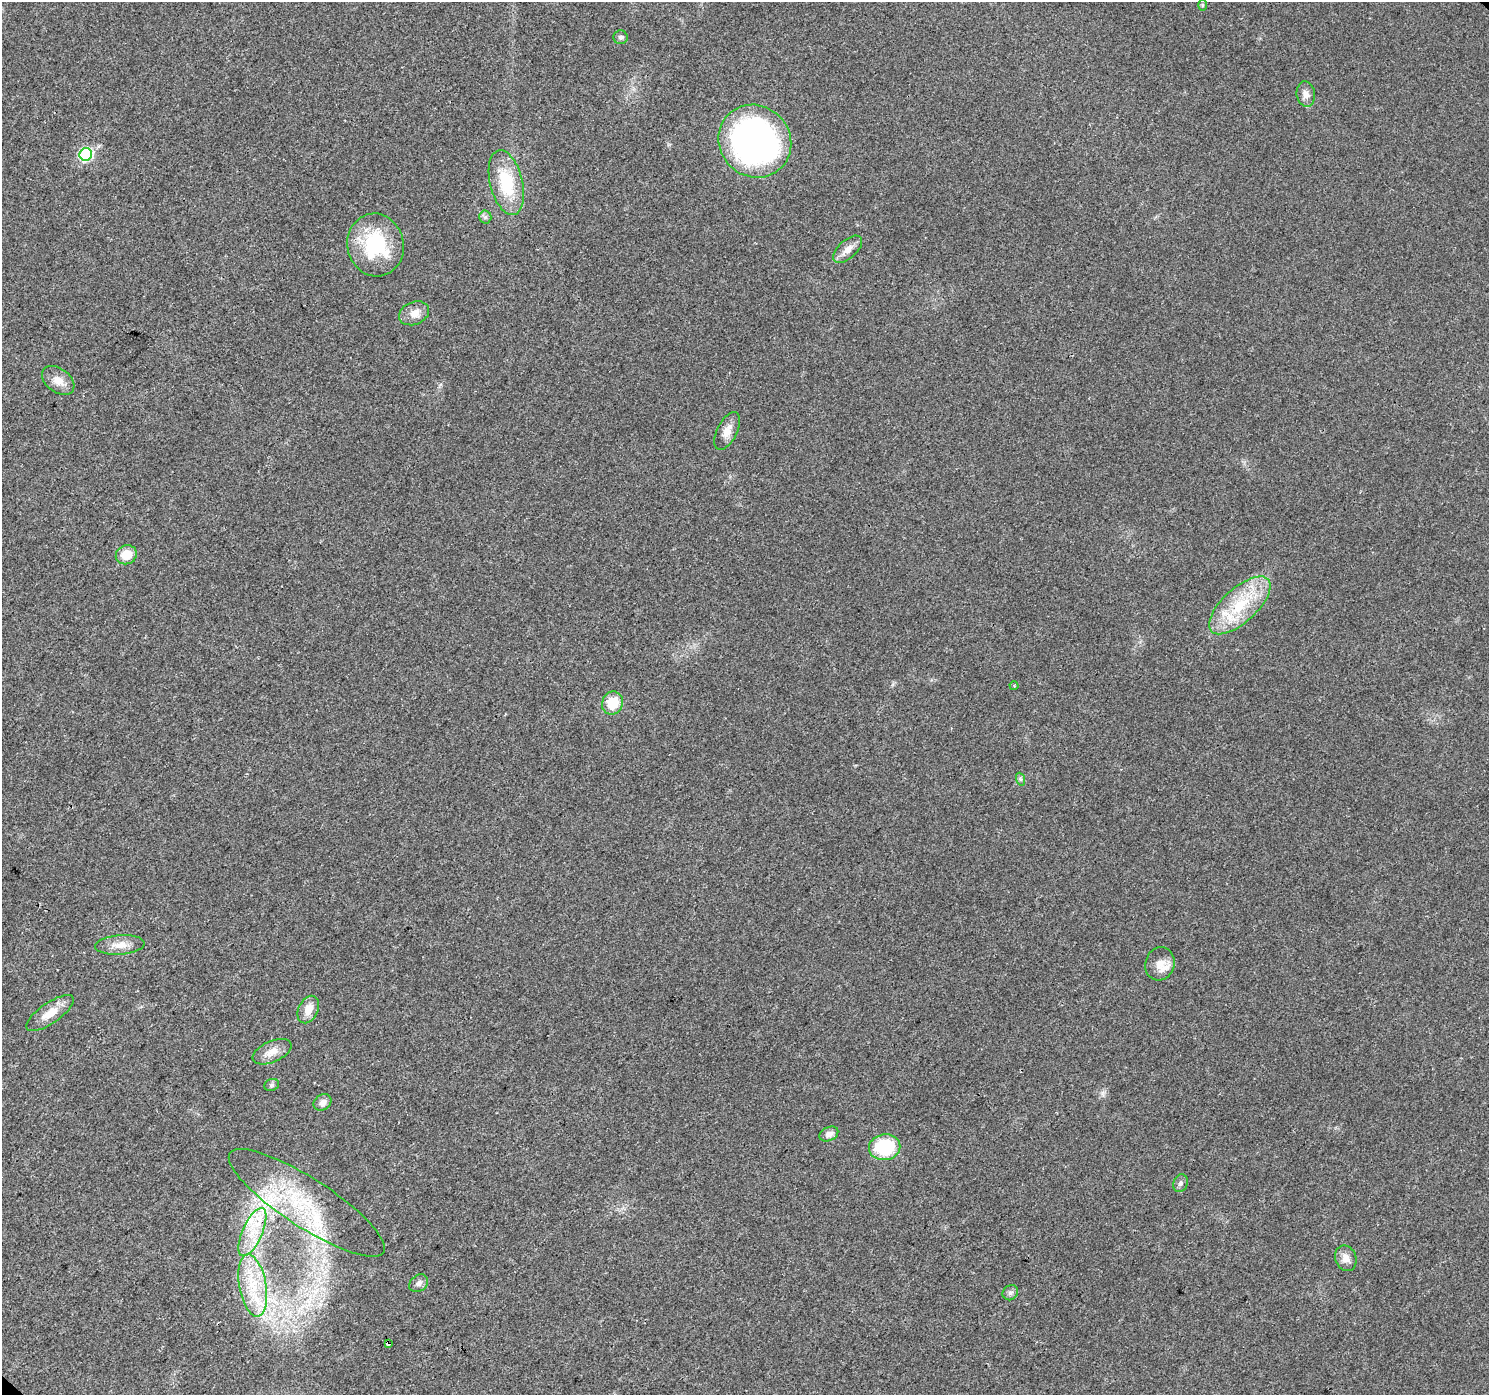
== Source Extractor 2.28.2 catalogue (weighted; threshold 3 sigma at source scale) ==
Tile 7 of 4 x 4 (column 3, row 2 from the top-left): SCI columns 3054-4540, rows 3083-4475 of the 6101 x 6099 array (HDU 1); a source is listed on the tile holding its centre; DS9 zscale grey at full resolution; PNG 1491 x 1397 px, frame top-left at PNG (2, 2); each listed source drawn as its Kron ellipse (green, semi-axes under 4 px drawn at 4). Shown black and unused: <1% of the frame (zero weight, under 3 of 4 exposures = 7% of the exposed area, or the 3 px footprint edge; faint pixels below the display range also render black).
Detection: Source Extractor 2.28.2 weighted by HDU 2 'WHT'; one run over the whole footprint, this tile lists its part. Background 0.0206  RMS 0.0036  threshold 0.0164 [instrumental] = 3 sigma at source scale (4.5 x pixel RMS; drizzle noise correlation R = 1.50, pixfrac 1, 0.0396/0.0396 arcsec/px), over >= 5 px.
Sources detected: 38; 4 inside a brighter listed object's ellipse — not listed separately; the other 34 listed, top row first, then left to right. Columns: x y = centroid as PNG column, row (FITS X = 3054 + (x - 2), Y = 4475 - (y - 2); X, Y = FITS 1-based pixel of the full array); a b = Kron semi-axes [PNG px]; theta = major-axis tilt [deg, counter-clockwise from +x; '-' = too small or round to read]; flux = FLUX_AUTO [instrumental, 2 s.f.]
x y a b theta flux
1202 5 6 4 -90 0.43
620 37 7 7 - 1
1306 94 13 9 -82 2.2
755 141 37 35 -44 120
86 154 6 6 - 38
506 183 33 16 -76 18
485 217 6 6 - 0.88
375 245 31 28 -78 27
848 249 18 9 42 3.1
414 313 15 11 23 3.6
58 380 18 12 -37 4
727 431 20 10 62 3.7
126 555 11 9 24 5.7
1240 605 38 17 42 20
1014 686 4 4 - 0.45
612 703 11 10 - 9.3
1020 779 6 4 -71 0.64
120 945 25 9 4 4.5
1160 964 17 14 73 4.8
308 1009 14 9 64 4.4
50 1013 28 10 35 5.9
272 1052 21 10 24 4.1
272 1085 8 6 21 0.79
323 1102 9 7 34 1.9
829 1134 10 7 25 2
885 1147 16 13 10 19
1180 1183 9 7 68 1.2
307 1203 91 24 -33 34
252 1232 26 10 66 9.3
1346 1258 13 10 -67 2.9
419 1283 10 8 37 1.6
253 1286 31 13 -80 13
1010 1293 8 7 - 1.1
388 1343 4 3 - 1.3
Overlapping masked pixels (flux is a lower limit): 2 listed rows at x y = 252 1232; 388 1343